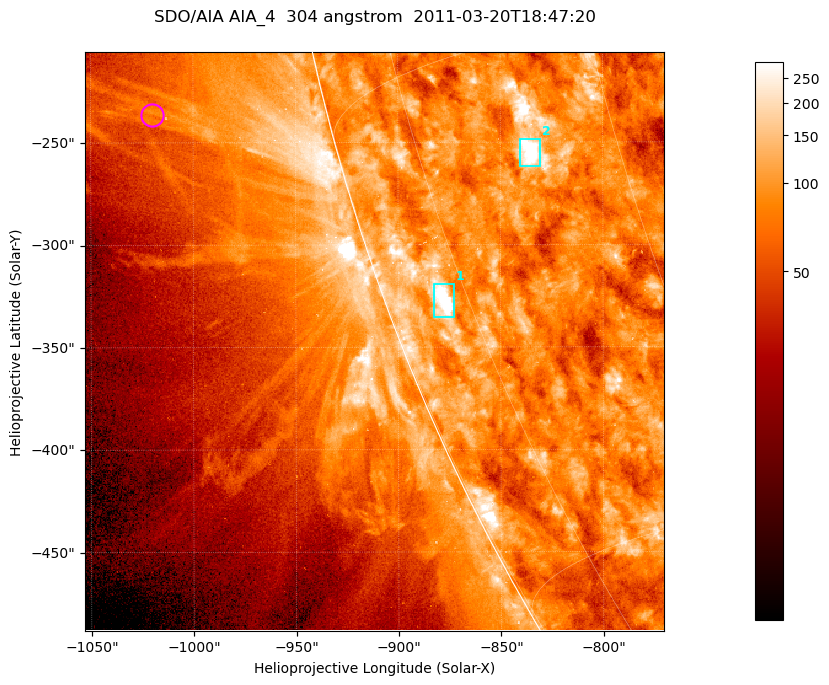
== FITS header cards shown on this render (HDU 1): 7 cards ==
TELESCOP= 'SDO/AIA '           / For AIA: SDO/AIA
INSTRUME= 'AIA_4   '           / For AIA: AIA_ATA1, AIA_ATA2, AIA_ATA3 or AIA_AT
WAVELNTH=                  304 / [angstrom] Wavelength
WAVEUNIT= 'angstrom'           / Wavelength unit: angstrom
DATE-OBS= '2011-03-20T18:47:20.123' / [ISO] Date when observation started; ISO 8
CTYPE1  = 'HPLN-TAN'           / CTYPE1; Typically HPLN
CTYPE2  = 'HPLT-TAN'           / CTYPE2; Typically HPLT

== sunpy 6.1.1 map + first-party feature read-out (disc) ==
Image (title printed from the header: SDO/AIA AIA_4  304 angstrom  2011-03-20T18:47:20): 471 x 471 px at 0.6 arcsec/px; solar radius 964 arcsec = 1606 px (partial field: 1.2% of the solar disc is inside the frame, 44% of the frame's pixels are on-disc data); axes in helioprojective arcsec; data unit not stated in the header (colour bar unlabelled)
Orientation: roll -0.132 deg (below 1 deg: not rotated)
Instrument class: DISC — disc imager (sunpy class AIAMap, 304 A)
Bright regions (active regions / flare kernels): reference = the on-disc median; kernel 5 px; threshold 5 sigma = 142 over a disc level ~84.2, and >= 1.15x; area >= 221 px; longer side >= 6 px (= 3.6 arcsec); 2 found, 2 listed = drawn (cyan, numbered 1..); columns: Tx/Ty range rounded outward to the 2 arcsec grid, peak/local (2 s.f.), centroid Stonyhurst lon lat
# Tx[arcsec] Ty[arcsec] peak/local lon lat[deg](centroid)
1 -884..-872 -336..-318 7 -78 -21
2 -840..-830 -262..-248 5 -66 -18
Off-limb structures (1.02-1.3 R_sun): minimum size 110 px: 8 found; the strongest spans PA ~100..105 deg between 1.05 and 1.12 R_sun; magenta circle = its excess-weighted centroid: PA ~105 deg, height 1.09 R_sun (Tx ~-1020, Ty ~-236 arcsec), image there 1.9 x the reference